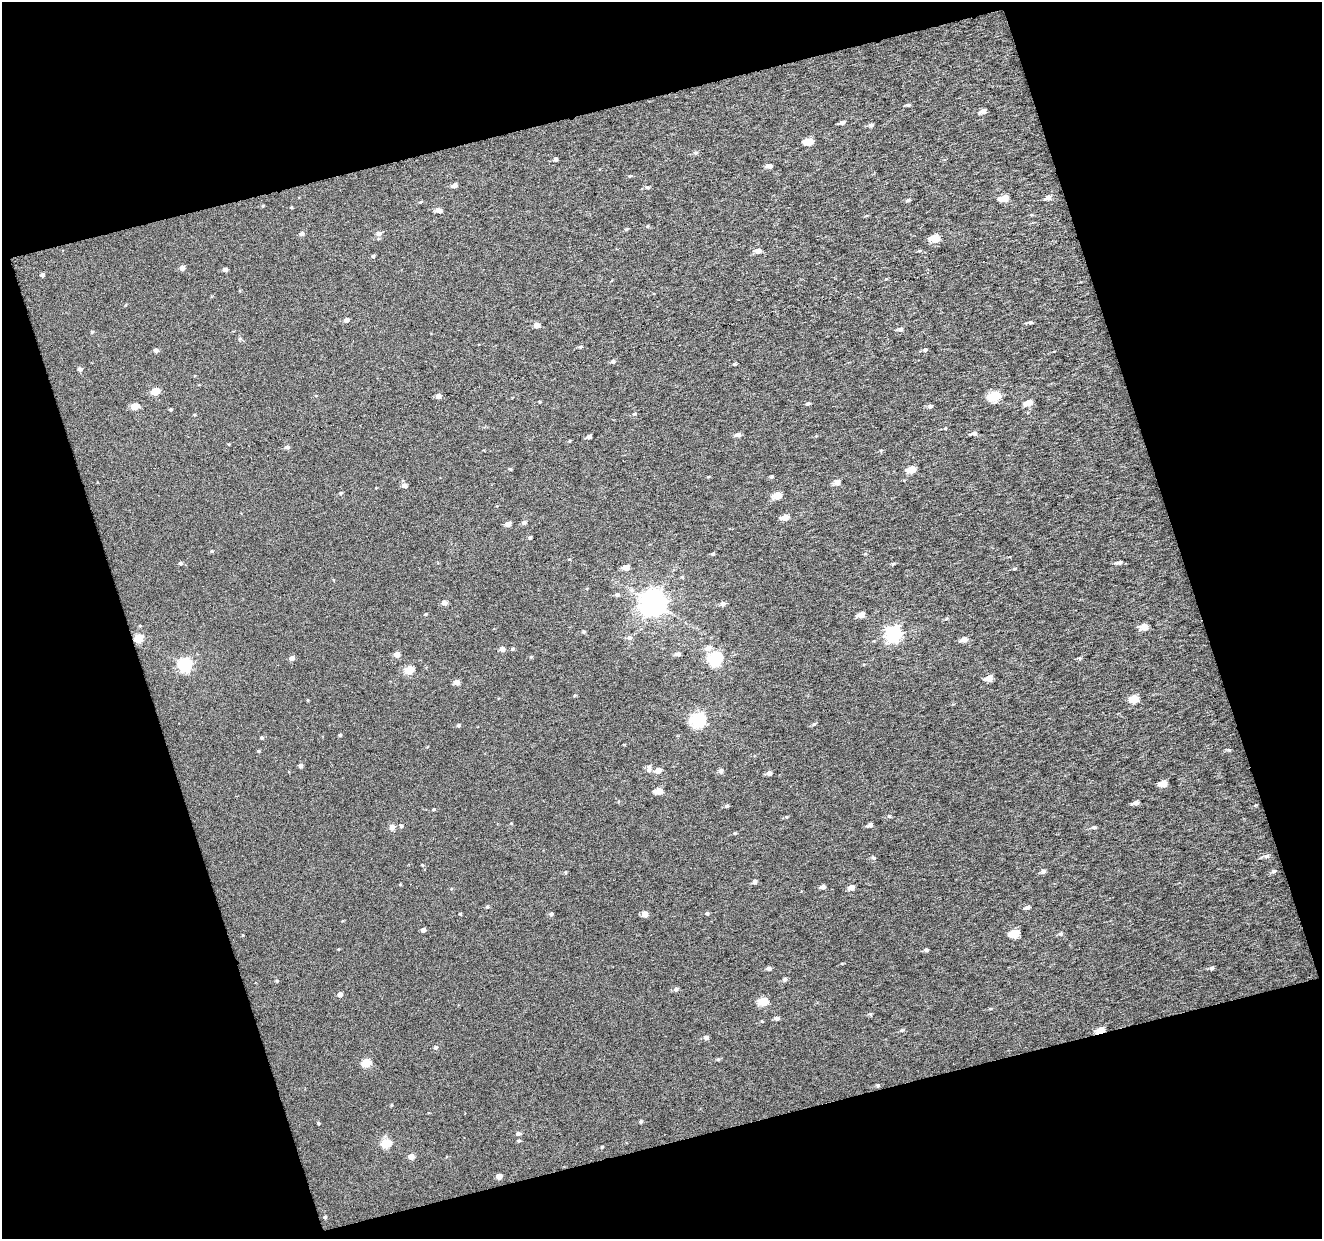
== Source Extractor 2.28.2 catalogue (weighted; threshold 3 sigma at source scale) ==
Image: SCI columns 4-1323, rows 20-1256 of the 1323 x 1280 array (HDU 1 of 3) = the unmasked area's bounding box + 8 px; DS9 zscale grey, full resolution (1 PNG px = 1 image px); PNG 1324 x 1241 px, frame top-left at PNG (2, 2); no overlay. Shown black and unused: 36% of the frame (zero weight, under 3 of 6 exposures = <1% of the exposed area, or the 3 px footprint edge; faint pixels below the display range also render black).
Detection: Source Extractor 2.28.2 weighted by HDU 2 'WHT'. Background 0.028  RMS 0.1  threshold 0.424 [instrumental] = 3 sigma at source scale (4.09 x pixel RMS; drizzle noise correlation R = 1.36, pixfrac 0.8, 0.0396/0.0396 arcsec/px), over >= 5 px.
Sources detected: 175; all 175 listed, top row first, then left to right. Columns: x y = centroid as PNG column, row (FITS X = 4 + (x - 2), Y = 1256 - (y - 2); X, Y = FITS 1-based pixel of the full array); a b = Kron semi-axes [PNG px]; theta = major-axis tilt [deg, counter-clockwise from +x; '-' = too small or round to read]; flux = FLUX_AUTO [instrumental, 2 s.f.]
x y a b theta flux
908 105 5 4 - 18
983 111 5 4 - 55
842 123 6 3 18 28
870 125 5 5 - 21
808 142 6 5 - 260
695 153 5 5 - 21
555 159 4 4 - 20
769 166 5 4 - 48
630 176 5 4 - 11
454 185 5 4 - 42
647 187 5 5 - 17
1004 198 6 4 5 180
1048 198 5 4 - 54
908 200 6 4 16 16
291 207 3 3 - 8.8
439 210 5 4 - 54
1031 215 5 3 - 9.2
647 226 5 4 - 10
626 229 6 3 18 11
379 233 6 5 - 35
301 234 5 4 - 32
934 239 5 5 - 360
758 251 5 4 - 67
919 251 5 4 - 11
373 256 4 4 - 16
182 268 5 4 - 52
225 270 4 4 - 36
42 275 4 4 - 25
346 320 5 4 - 40
1030 322 5 4 - 19
536 325 5 4 - 67
900 329 6 5 - 28
92 332 4 4 - 11
240 339 5 5 - 14
580 347 5 4 - 17
156 350 5 4 - 30
925 350 6 4 20 21
613 362 5 5 - 21
735 364 5 4 - 11
80 369 5 5 - 26
155 392 5 5 - 240
438 396 5 4 - 46
994 396 6 5 - 650
539 401 4 3 - 7.9
807 403 5 4 - 16
1029 403 5 4 - 150
134 406 6 5 - 160
930 406 6 5 - 19
171 410 4 3 - 11
634 414 4 4 - 11
945 428 4 3 - 9
974 433 6 4 2 38
738 435 5 4 - 44
589 437 4 3 - 31
569 441 5 3 - 7.5
287 447 5 5 - 25
881 450 5 3 - 10
510 469 4 3 - 9.6
911 470 5 5 - 200
708 477 5 3 - 7.8
772 477 4 4 - 14
837 483 5 5 - 77
404 485 5 5 - 45
340 493 5 4 - 14
777 496 5 5 - 220
785 517 5 4 - 140
524 523 5 5 - 25
508 524 5 4 - 67
530 537 4 3 - 14
212 551 5 4 - 10
713 553 5 4 - 12
865 554 5 3 - 8
180 563 4 4 - 17
1119 563 7 4 9 25
626 567 5 4 - 83
1014 569 4 3 - 9.3
616 595 5 5 - 18
444 603 5 5 - 46
653 603 8 8 - 10000
722 604 6 5 - 31
426 614 4 3 - 9.5
861 615 6 4 12 81
1144 627 5 4 - 140
584 632 5 4 - 14
894 634 7 6 - 2400
629 637 7 6 - 29
138 639 5 5 - 320
964 639 6 5 - 63
708 648 7 6 - 53
502 649 5 4 - 56
512 649 4 4 - 14
397 654 5 4 - 82
678 654 5 5 - 34
531 657 4 4 - 9.9
292 658 5 4 - 46
716 658 6 6 - 1500
1080 658 5 4 - 15
185 665 6 6 - 1600
409 670 5 5 - 320
989 678 5 4 - 130
456 682 5 4 - 75
575 695 5 3 - 9.1
1134 699 5 5 - 270
698 719 6 6 - 2100
814 724 5 5 - 14
458 725 4 4 - 17
340 735 4 4 - 12
262 738 5 4 - 14
1229 750 5 4 - 12
258 751 4 3 - 11
301 766 4 4 - 31
649 767 8 6 85 40
658 770 5 5 - 79
721 771 6 5 - 31
769 773 5 5 - 33
1163 783 5 4 - 150
659 791 5 4 - 150
1135 803 6 4 11 38
726 806 5 4 - 19
434 809 4 3 - 11
889 816 5 5 - 13
786 817 4 4 - 9.8
870 825 4 4 - 38
401 826 5 4 - 15
392 827 5 5 - 61
1094 827 5 4 - 22
735 833 5 4 - 11
1266 856 8 5 7 28
873 858 6 5 - 18
422 865 4 3 - 7.1
1043 871 6 5 - 26
1274 871 6 5 - 18
565 872 4 4 - 12
755 882 5 4 - 28
400 884 3 3 - 7.8
822 887 5 4 - 32
851 887 5 5 - 70
487 907 5 4 - 13
1027 907 6 4 17 30
707 913 5 4 - 17
460 914 4 3 - 9.7
551 914 5 4 - 21
645 914 5 4 - 93
423 930 4 4 - 42
1014 933 6 5 - 400
1060 934 6 5 - 20
338 949 4 2 - 6.4
926 950 5 4 - 22
768 968 5 4 - 31
1211 968 5 4 - 21
785 979 5 4 - 22
277 981 4 3 - 10
676 989 5 5 - 26
340 994 4 4 - 51
763 1002 5 5 - 330
990 1008 5 3 - 11
870 1014 5 4 - 14
776 1018 5 4 - 32
901 1030 5 4 - 14
1100 1031 5 4 - 300
706 1037 5 4 - 40
435 1047 5 5 - 20
718 1059 4 4 - 12
366 1063 5 5 - 290
878 1085 4 4 - 13
391 1105 5 3 - 8.1
641 1121 4 4 - 15
318 1123 4 3 - 9.3
518 1133 5 4 - 29
519 1141 4 4 - 15
386 1144 5 5 - 390
602 1147 4 3 - 8.7
411 1156 5 4 - 90
499 1176 5 4 - 85
325 1217 4 4 - 16
Overlapping masked pixels (flux is a lower limit): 2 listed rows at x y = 138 639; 1100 1031